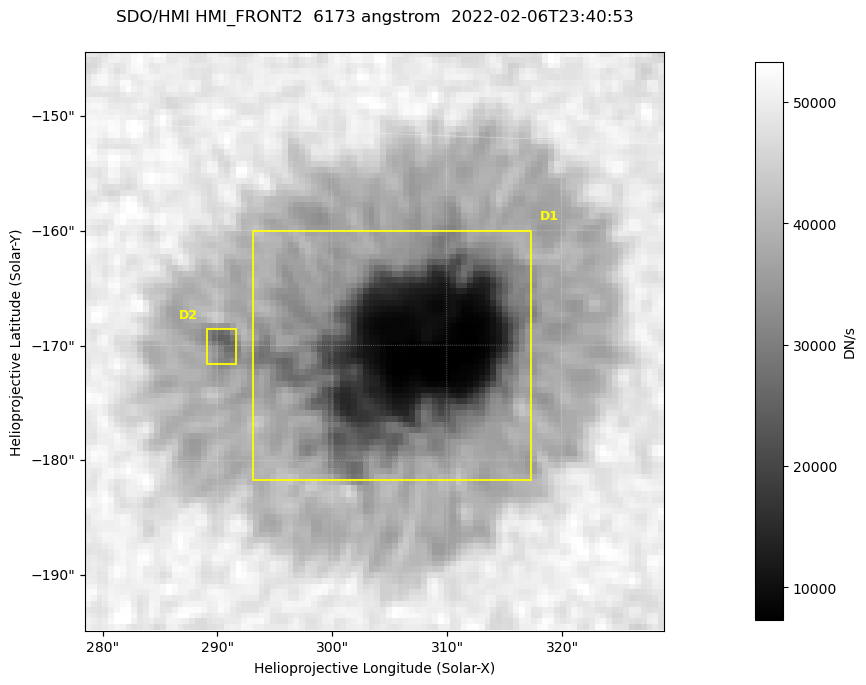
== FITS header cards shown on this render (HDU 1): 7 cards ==
TELESCOP= 'SDO/HMI '           / Telescope
INSTRUME= 'HMI_FRONT2'         / For HMI: HMI_SIDE1, HMI_FRONT2, or HMI_COMBINED
WAVELNTH=                6173. / [angstrom] Wavelength
DATE-OBS= '2022-02-06T23:40:53.600' / [ISO] Observation date {DATE__OBS}
CTYPE1  = 'HPLN-TAN'           / CTYPE1: HPLN
CTYPE2  = 'HPLT-TAN'           / CTYPE2: HPLT
BUNIT   = 'DN/s    '           / Physical Units

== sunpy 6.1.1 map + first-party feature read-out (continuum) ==
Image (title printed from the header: SDO/HMI HMI_FRONT2  6173 angstrom  2022-02-06T23:40:53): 100 x 100 px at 0.504 arcsec/px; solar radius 973 arcsec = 1931 px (partial field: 0.1% of the solar disc is inside the frame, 100% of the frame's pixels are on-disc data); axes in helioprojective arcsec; data unit DN/s (BUNIT, on the colour bar)
Orientation: roll -0.0701 deg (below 1 deg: not rotated)
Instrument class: CONTINUUM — white-light / continuum photospheric image (CONTENT/OBS_TYPE)
Dark features (sunspots / pores): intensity divided by the frame's on-disc median (partial field: no limb-darkening profile); reference = the frame's on-disc median (the 8%-of-disc-diameter window exceeds this field); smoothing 3 px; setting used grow <= 0.7, no closing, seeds <= 0.7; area >= 9 px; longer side >= 3 px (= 1.5 arcsec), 3 px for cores <= 0.7; partial field; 2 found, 2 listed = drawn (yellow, D1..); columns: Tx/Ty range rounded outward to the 2 arcsec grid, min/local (2 s.f., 1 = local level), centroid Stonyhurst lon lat
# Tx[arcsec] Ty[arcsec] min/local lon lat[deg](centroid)
D1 292..318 -182..-160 0.15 +19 -16
D2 288..292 -172..-168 0.59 +18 -16